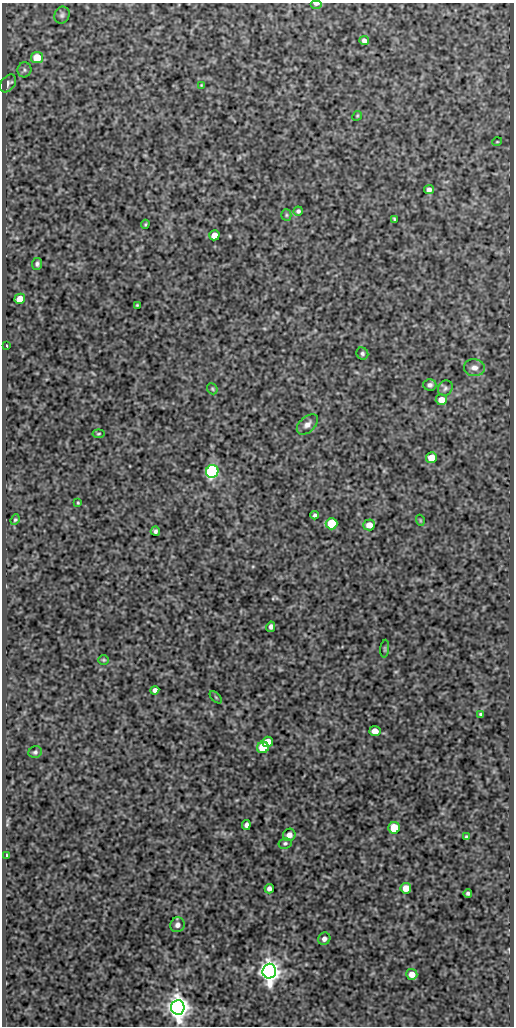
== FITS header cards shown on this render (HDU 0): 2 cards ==
NAXIS1  =                  512
NAXIS2  =                 1024

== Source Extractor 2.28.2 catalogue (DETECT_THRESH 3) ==
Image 512 x 1024 px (HDU 0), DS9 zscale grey, 1 PNG px = 1 image px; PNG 516 x 1028 px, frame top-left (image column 1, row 1024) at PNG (2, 3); each listed source drawn as its Kron ellipse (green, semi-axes under 4 px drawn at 4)
Background 421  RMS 0.89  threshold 2.66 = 3 sigma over >= 5 px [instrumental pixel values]
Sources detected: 60; all 60 listed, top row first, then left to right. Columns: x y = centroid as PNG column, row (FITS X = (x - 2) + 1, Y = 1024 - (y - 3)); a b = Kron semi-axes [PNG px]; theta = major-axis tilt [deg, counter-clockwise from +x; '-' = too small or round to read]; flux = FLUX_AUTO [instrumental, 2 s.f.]
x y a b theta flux
316 4 6 3 0 280
62 15 9 7 63 170
364 41 5 4 - 260
37 58 6 5 - 1400
24 70 7 7 - 160
8 83 10 7 50 290
201 85 4 3 - 52
357 116 5 4 - 58
497 142 5 3 - 49
429 190 5 4 - 220
298 211 4 4 - 150
286 215 5 5 - 84
394 219 4 3 - 77
145 224 5 3 - 70
214 235 5 5 - 660
37 264 6 5 - 140
20 299 5 5 - 750
137 305 3 3 - 52
6 346 3 2 - 74
362 354 6 5 - 130
474 368 10 8 -5 380
430 385 6 5 - 170
445 388 8 7 - 160
212 389 6 5 - 83
441 400 5 5 - 550
307 424 13 7 42 330
98 434 6 4 7 71
431 458 5 5 - 870
212 471 6 6 - 14000
78 503 4 3 - 60
315 515 4 4 - 120
15 520 5 4 - 77
420 520 5 3 - 58
332 524 6 5 - 3100
369 525 6 5 - 600
155 531 4 4 - 140
271 627 5 4 - 220
385 649 9 4 84 89
104 660 5 4 - 76
155 690 4 4 - 190
216 697 7 3 -45 67
481 714 4 3 - 96
375 731 5 5 - 560
268 742 5 5 - 700
263 747 6 5 - 2200
35 752 7 6 - 140
246 825 5 4 - 210
394 828 6 5 - 1600
289 835 6 6 - 310
466 837 4 3 - 87
285 843 6 5 - 110
7 856 4 3 - 100
406 888 5 5 - 650
269 889 5 4 - 180
468 893 4 3 - 120
177 925 7 7 - 250
324 939 6 6 - 230
269 971 7 6 - 63000
412 974 5 5 - 580
178 1007 7 7 - 67000
At the frame edge (FLAGS 8, measured only in part): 1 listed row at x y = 316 4